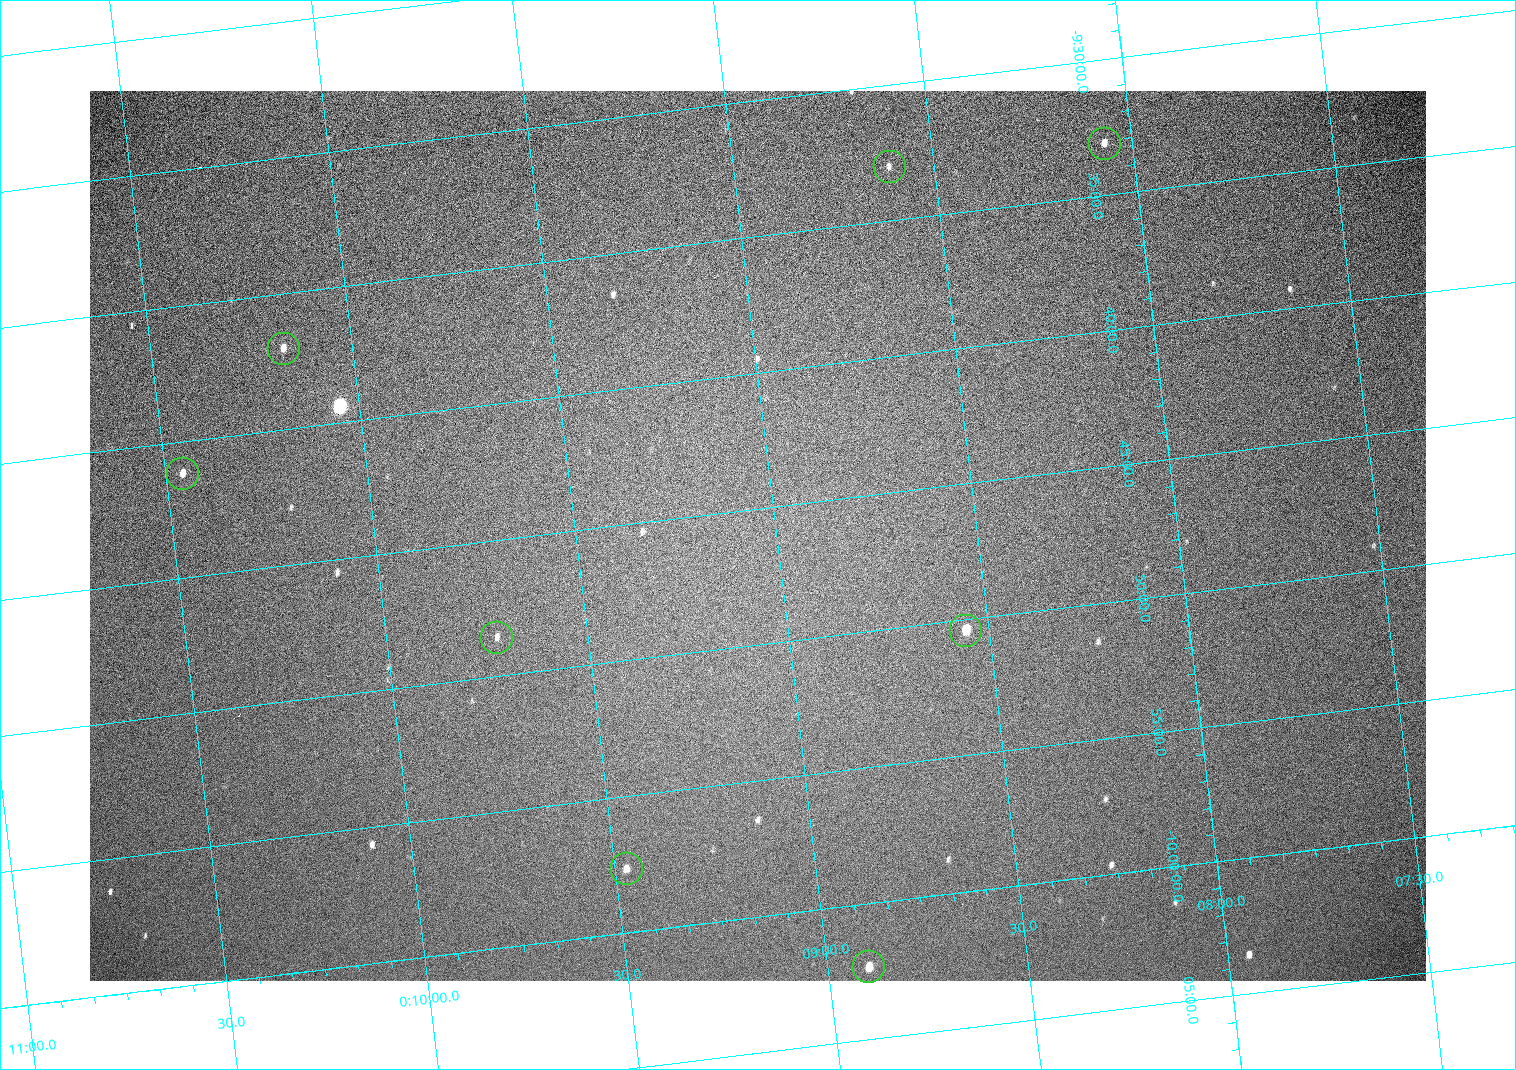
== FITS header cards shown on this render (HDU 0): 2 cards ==
NAXIS1  =                 1336 / length of data axis 1
NAXIS2  =                  890 / length of data axis 2

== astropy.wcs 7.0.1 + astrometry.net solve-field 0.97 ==
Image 1336 x 890 px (HDU 0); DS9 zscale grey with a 90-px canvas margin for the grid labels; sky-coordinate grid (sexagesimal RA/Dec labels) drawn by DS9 from the SOLVED WCS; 8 Tycho-2 reference stars matched to detected sources circled (green)
Header WCS: none
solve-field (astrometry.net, Tycho-2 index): SOLVED blind (the file carries no WCS)
Solved WCS: RA---TAN-SIP/DEC--TAN-SIP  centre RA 00:09:03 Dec -09:46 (2.26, -9.77 deg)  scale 2.22 arcsec/px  FOV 49.5' x 32.9'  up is -7 deg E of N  parity normal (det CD < 0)
(file carries no celestial WCS; the grid is the blind solution)
Tycho-2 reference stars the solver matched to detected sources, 8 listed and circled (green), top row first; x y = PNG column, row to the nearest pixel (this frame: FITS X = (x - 90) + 1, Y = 890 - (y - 91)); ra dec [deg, ICRS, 3 dp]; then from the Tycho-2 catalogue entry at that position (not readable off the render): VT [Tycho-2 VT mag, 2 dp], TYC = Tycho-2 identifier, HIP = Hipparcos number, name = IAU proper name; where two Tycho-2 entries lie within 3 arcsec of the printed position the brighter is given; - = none
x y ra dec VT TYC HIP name
1104 143 2.017 -9.551 11.45 5260-935-1 - -
889 166 2.153 -9.550 13.26 5260-885-1 - -
283 348 2.543 -9.617 11.28 5260-962-1 - -
182 473 2.614 -9.686 11.21 5261-343-1 - -
965 630 2.139 -9.840 10.40 5260-890-1 - -
496 637 2.432 -9.809 12.48 5260-755-1 - -
626 868 2.368 -9.961 11.76 5260-727-1 - -
868 966 2.225 -10.039 10.41 5263-433-1 - -